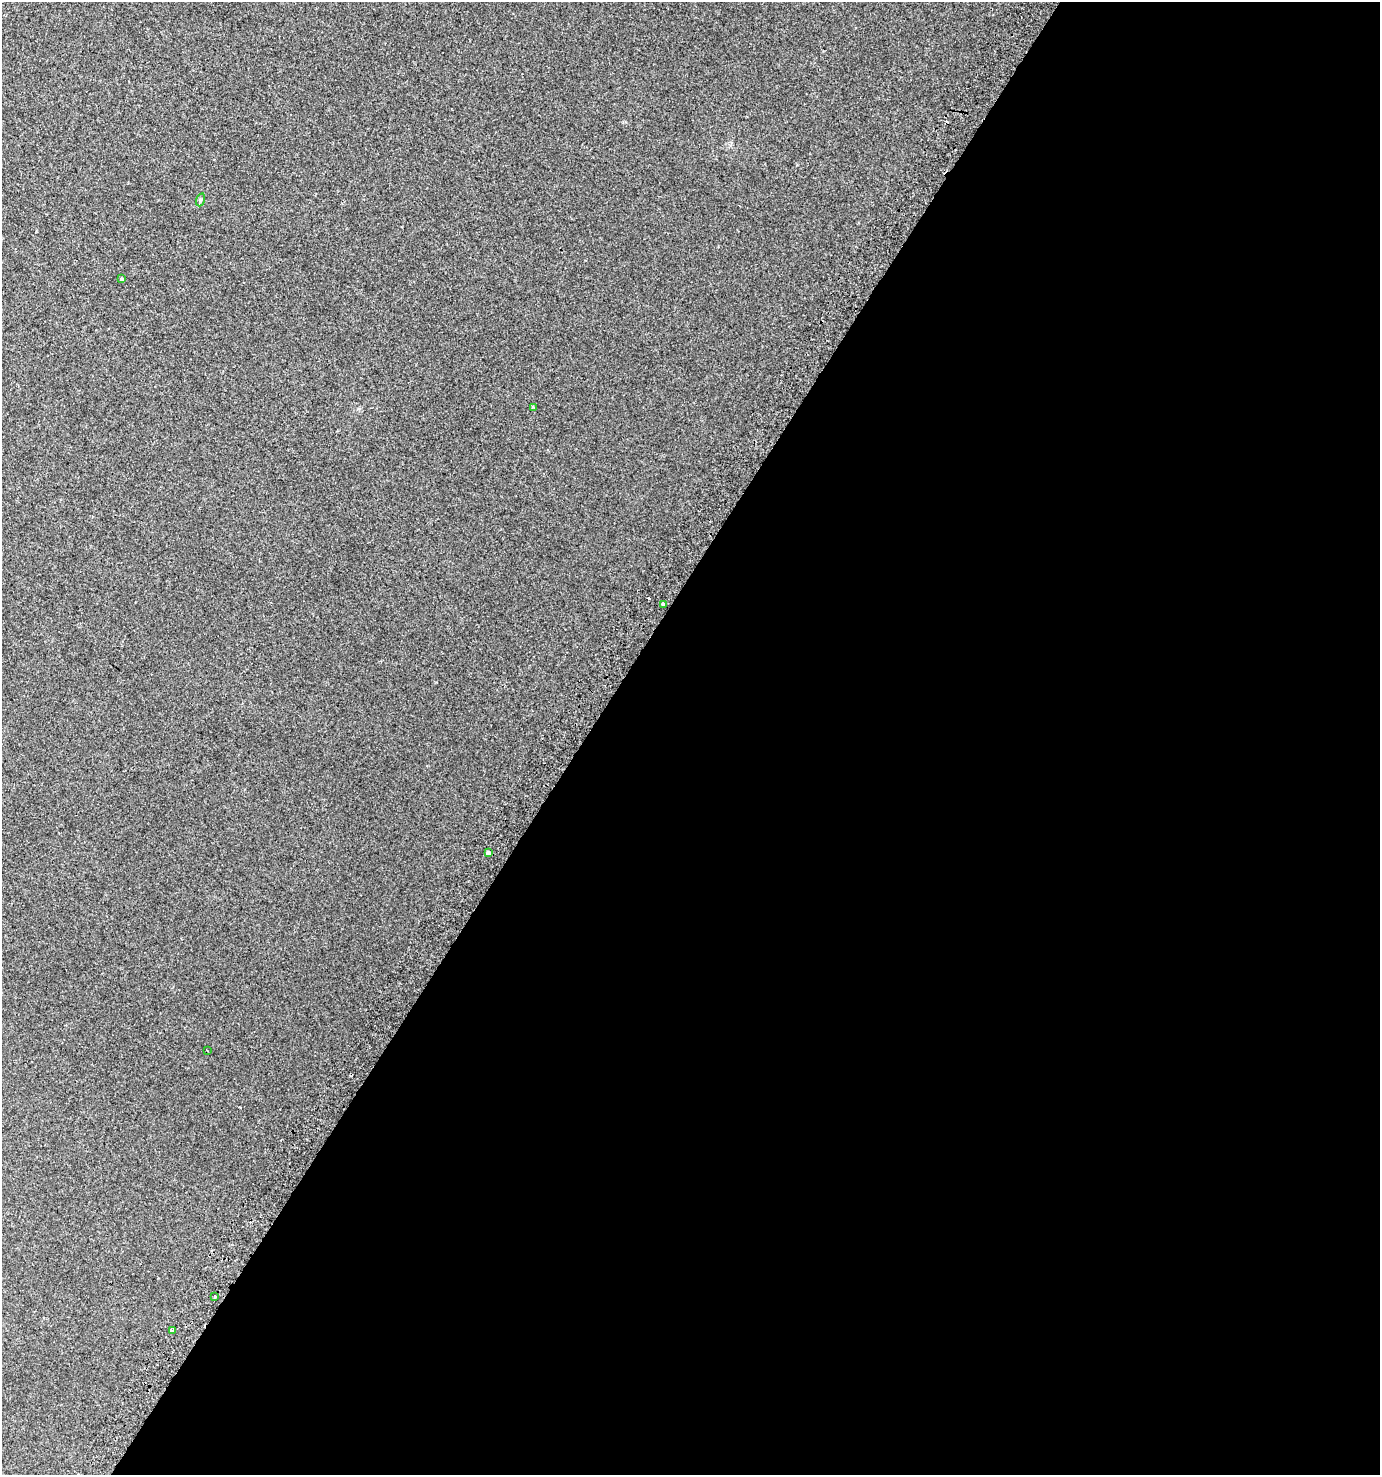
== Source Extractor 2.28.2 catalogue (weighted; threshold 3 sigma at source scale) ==
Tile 12 of 4 x 4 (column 4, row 3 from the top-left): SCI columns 4448-5825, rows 1537-3009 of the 6069 x 6006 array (HDU 1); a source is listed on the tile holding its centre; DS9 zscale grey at full resolution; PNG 1382 x 1477 px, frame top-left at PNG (2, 2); each listed source drawn as its Kron ellipse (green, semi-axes under 4 px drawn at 4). Shown black and unused: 58% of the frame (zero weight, under 2 of 3 exposures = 3% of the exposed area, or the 3 px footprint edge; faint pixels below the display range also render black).
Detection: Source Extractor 2.28.2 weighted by HDU 2 'WHT'; one run over the whole footprint, this tile lists its part. Background 0.00528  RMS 0.0045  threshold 0.0203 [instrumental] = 3 sigma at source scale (4.5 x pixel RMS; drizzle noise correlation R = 1.50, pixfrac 1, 0.0396/0.0396 arcsec/px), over >= 5 px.
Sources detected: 10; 2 cosmic-ray / hot-pixel residue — neither listed nor drawn; the other 8 listed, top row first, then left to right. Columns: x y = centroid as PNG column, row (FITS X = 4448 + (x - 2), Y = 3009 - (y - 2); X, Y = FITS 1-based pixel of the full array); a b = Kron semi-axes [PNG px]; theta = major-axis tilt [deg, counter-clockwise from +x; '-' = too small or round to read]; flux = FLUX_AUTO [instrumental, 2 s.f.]
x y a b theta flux
200 200 6 4 71 0.57
121 279 4 3 - 29
534 407 4 3 - 0.52
663 604 3 3 - 19
488 853 4 3 - 21
207 1050 3 2 - 0.3
215 1297 3 3 - 3.6
172 1330 4 3 - 0.63